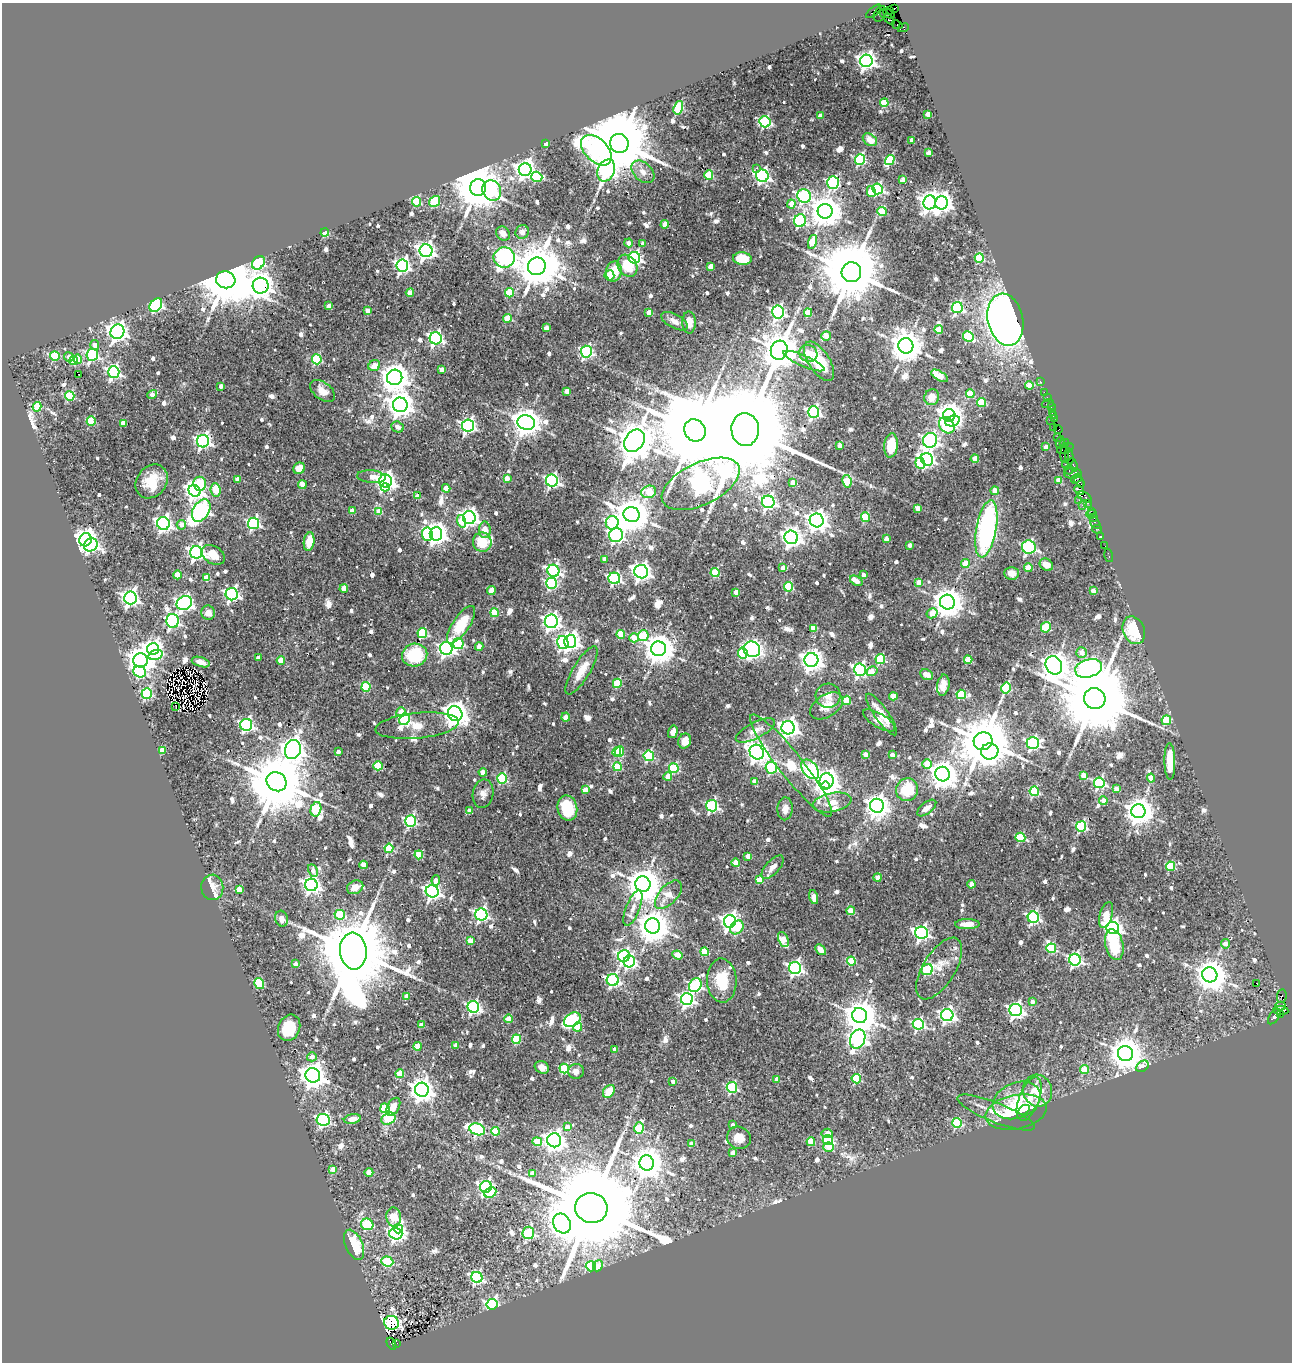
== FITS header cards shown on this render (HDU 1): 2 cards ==
NAXIS1  =                 1290
NAXIS2  =                 1360

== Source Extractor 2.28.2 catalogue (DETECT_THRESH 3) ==
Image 1290 x 1360 px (HDU 1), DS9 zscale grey, 1 PNG px = 1 image px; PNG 1294 x 1364 px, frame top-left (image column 1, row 1360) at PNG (2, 3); each listed source drawn as its Kron ellipse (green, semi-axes under 4 px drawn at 4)
Background 0.49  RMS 0.024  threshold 0.0722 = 3 sigma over >= 5 px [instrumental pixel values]
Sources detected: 914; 1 with non-positive FLUX_AUTO (blend fragments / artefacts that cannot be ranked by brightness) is neither listed nor drawn; of the other 913, the 500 brightest by FLUX_AUTO listed and drawn (413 fainter detections omitted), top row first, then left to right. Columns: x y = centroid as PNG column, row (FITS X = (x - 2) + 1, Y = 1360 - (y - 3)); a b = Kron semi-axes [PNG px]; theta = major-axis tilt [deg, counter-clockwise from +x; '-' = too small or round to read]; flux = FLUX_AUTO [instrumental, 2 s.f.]
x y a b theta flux
894 8 3 3 - 13
890 10 3 2 - 96
874 11 9 3 40 48
880 14 8 5 59 410
889 14 6 4 -26 310
887 17 9 3 -45 390
897 25 5 3 - 35
903 28 6 4 26 40
866 61 6 6 - 820
884 103 4 4 - 61
678 108 7 4 73 150
928 114 4 4 - 19
820 116 4 4 - 17
765 122 6 5 - 230
870 140 8 5 -35 17
912 140 4 4 - 15
546 143 4 4 - 19
619 143 9 9 - 25000
596 150 18 11 -44 720
929 153 4 4 - 22
860 160 5 5 - 220
890 160 5 4 - 110
756 168 2 2 - 19
525 170 6 6 - 1000
606 170 11 8 65 520
643 172 13 9 -44 13
709 175 4 4 - 81
762 176 6 6 - 440
537 177 6 5 - 96
903 180 4 4 - 24
833 182 6 5 - 230
478 188 8 7 - 9700
878 189 5 5 - 250
492 191 11 9 -62 160
871 192 5 4 - 41
804 196 7 6 - 280
434 201 6 5 - 110
416 202 5 4 - 94
930 202 7 6 - 1100
941 203 7 6 - 1200
791 204 4 4 - 30
825 211 7 7 - 3700
882 212 5 4 - 61
800 221 6 6 - 260
665 224 4 4 - 28
522 232 7 6 - 12
325 233 4 4 - 80
503 234 8 6 -45 14
813 242 7 4 73 62
629 243 4 4 - 12
643 244 4 3 - 12
426 251 6 6 - 830
504 257 10 10 - 720
634 258 6 5 - 340
979 258 5 4 - 86
742 259 9 6 -5 48
258 263 7 5 52 190
402 265 6 6 - 550
537 266 9 8 - 7500
627 266 12 9 -58 46
711 266 4 4 - 22
614 271 10 8 80 41
851 272 10 9 - 21000
609 275 5 5 - 44
226 280 10 8 -16 14000
261 286 8 8 - 2000
410 293 4 4 - 26
509 293 5 4 - 62
156 305 7 5 51 340
329 306 4 4 - 18
957 308 5 5 - 250
368 311 4 4 - 14
778 312 6 6 - 440
649 313 4 4 - 17
808 313 4 4 - 52
507 318 4 4 - 37
1005 320 26 17 -78 1200
674 321 15 7 -28 11
689 322 11 7 -89 18
546 328 4 4 - 21
939 330 4 4 - 41
117 332 7 6 - 1100
826 336 5 4 - 23
968 336 5 5 - 130
436 338 6 6 - 460
95 345 5 4 - 11
906 346 8 7 - 3800
779 350 10 8 73 5200
586 352 6 5 - 310
808 354 9 8 - 19
92 355 6 5 - 230
55 356 5 4 - 110
69 357 5 4 - 15
78 359 4 4 - 48
317 359 5 5 - 130
73 361 4 4 - 61
804 361 22 5 -23 11
819 361 22 10 -57 58
374 366 6 5 - 19
442 370 4 4 - 17
114 372 6 5 - 390
78 374 3 2 - 23
940 376 9 4 -32 33
395 377 8 7 - 2400
1040 381 3 2 - 16
1029 385 4 4 - 25
221 386 4 3 - 11
323 391 14 8 -37 18
567 391 4 4 - 24
1044 392 2 2 - 13
970 394 4 4 - 46
152 395 5 4 - 21
70 396 5 4 - 120
932 397 8 7 - 22
1047 397 2 2 - 15
982 403 4 4 - 91
1048 403 6 2 19 21
400 405 7 7 - 2300
37 407 5 4 - 78
1051 407 2 2 - 14
814 412 6 5 - 370
1052 412 3 3 - 22
949 415 6 6 - 1800
1054 416 4 2 - 32
1055 419 3 3 - 26
1050 420 3 2 - 19
91 421 5 4 - 98
952 421 7 5 18 230
123 423 4 4 - 26
526 423 9 7 -13 2800
947 425 9 7 -48 130
468 426 6 6 - 510
397 427 6 5 - 12
1054 427 3 3 - 36
745 429 16 14 -83 70000
1058 429 4 3 - 41
695 430 11 10 - 35000
1057 437 2 2 - 28
930 440 7 7 - 560
203 441 6 6 - 550
634 441 12 9 54 6000
1060 442 6 2 82 19
1064 443 5 3 - 28
891 445 12 6 84 48
840 446 4 4 - 24
1046 447 4 4 - 11
1065 448 9 5 18 72
1065 454 9 4 86 140
1069 456 8 4 -81 59
927 459 6 5 - 400
975 459 4 4 - 25
920 463 6 4 -68 110
1065 464 2 2 - 17
1073 465 7 3 -70 98
299 468 6 5 - 20
1069 470 4 3 - 61
1073 473 9 5 2 100
371 477 14 6 -5 18
507 478 4 4 - 24
1076 478 6 3 36 110
237 479 4 4 - 15
1059 480 4 4 - 20
152 481 18 15 51 47
385 481 6 6 - 980
552 481 6 6 - 420
847 481 6 4 -80 63
793 482 4 4 - 17
1079 482 6 3 -56 77
200 484 7 6 - 100
701 484 42 21 26 1500
302 485 4 4 - 30
385 487 4 4 - 39
446 488 4 4 - 22
216 490 7 5 -84 52
1079 490 5 3 - 210
195 491 6 5 - 780
995 491 4 4 - 24
649 492 7 6 - 71
417 496 4 4 - 17
1084 497 8 4 -30 110
1079 500 2 2 - 28
768 502 6 6 - 490
1088 503 3 2 - 34
1082 505 3 3 - 15
918 508 4 4 - 14
201 510 12 8 58 640
352 511 4 3 - 13
1091 511 2 2 - 30
379 512 4 4 - 38
632 514 8 7 - 5100
1092 514 5 3 - 62
865 517 5 4 - 91
469 518 6 6 - 830
1094 518 3 2 - 24
817 520 7 7 - 1300
461 521 6 4 -73 29
163 523 6 6 - 680
253 523 6 5 - 300
612 523 6 6 - 220
1095 523 6 3 -54 56
181 525 5 4 - 14
986 529 29 10 80 380
1097 529 4 2 - 12
485 530 8 6 -89 16
427 534 7 5 -84 150
436 534 7 6 - 1400
616 535 7 7 - 380
1101 536 3 3 - 36
791 537 7 6 - 1000
886 539 4 4 - 16
85 540 6 6 - 1300
309 542 9 5 80 32
482 542 9 9 - 39
91 545 7 6 - 340
910 545 4 3 - 13
1105 546 3 2 - 13
1029 547 7 6 - 230
196 552 6 6 - 600
213 555 13 8 -31 24
1109 556 7 3 -75 11
604 559 4 4 - 14
965 563 4 4 - 38
1046 565 7 5 -34 16
783 568 4 4 - 11
1028 568 4 4 - 36
553 571 6 5 - 400
641 572 7 6 - 850
715 572 5 4 - 89
1011 573 7 6 - 12
177 575 4 4 - 38
863 575 4 3 - 13
206 578 4 4 - 32
614 578 6 5 - 280
856 581 7 4 -35 23
919 582 4 4 - 28
551 583 5 5 - 220
789 587 5 4 - 110
344 589 4 4 - 38
491 590 4 4 - 38
1093 591 4 4 - 17
736 592 4 4 - 23
232 594 6 6 - 470
130 598 6 6 - 780
947 602 7 7 - 3000
184 603 8 6 26 600
208 613 7 7 - 14
494 613 4 4 - 54
932 613 6 5 - 35
172 621 7 6 - 380
551 621 7 6 - 680
461 625 22 8 56 59
1046 627 5 5 - 89
814 628 4 4 - 37
1134 630 14 10 -67 70
422 633 5 5 - 120
621 634 4 4 - 44
643 636 5 5 - 110
634 638 4 4 - 27
570 641 7 6 - 890
458 643 5 5 - 130
563 643 7 5 -77 260
479 646 4 4 - 28
153 649 6 6 - 710
446 649 6 6 - 670
658 649 7 7 - 3000
752 649 8 8 - 470
743 653 5 4 - 87
1081 653 5 5 - 15
155 655 7 5 19 69
415 655 13 11 14 98
258 658 4 3 - 11
880 659 5 4 - 120
141 660 7 7 - 2000
281 660 4 4 - 42
811 660 7 7 - 1400
968 660 4 4 - 52
201 662 9 5 -16 12
1054 665 9 8 - 2500
1089 668 14 9 15 740
582 670 27 8 59 30
860 670 6 6 - 520
872 671 5 4 - 24
140 672 6 5 - 180
926 675 7 5 -24 15
617 683 5 4 - 69
943 685 10 6 81 16
366 687 5 4 - 110
1006 688 5 4 - 140
147 694 5 5 - 210
961 694 4 4 - 95
828 696 12 12 - 17
893 696 4 4 - 40
1095 699 11 10 - 32000
847 700 4 4 - 69
176 706 3 2 - 36
827 706 18 11 33 24
401 712 5 4 - 35
455 714 7 7 - 2000
882 715 25 7 -55 25
566 717 4 4 - 12
404 719 6 5 - 200
879 720 18 7 -31 14
1166 720 5 4 - 73
246 725 6 6 - 380
417 726 42 12 5 37
788 728 7 6 - 1100
755 731 21 8 27 19
673 732 6 4 75 13
685 741 7 6 - 21
983 741 9 9 - 13000
1033 743 6 5 - 330
162 750 4 4 - 41
293 750 10 8 73 1700
619 751 5 4 - 65
990 751 9 8 - 660
338 752 4 3 - 12
617 752 5 4 - 75
757 752 8 7 - 1300
865 754 4 3 - 17
892 755 4 3 - 16
649 756 5 5 - 180
1170 761 18 5 -89 34
927 764 5 4 - 37
791 765 64 12 -52 91
378 766 4 4 - 88
618 767 4 4 - 84
674 768 5 5 - 140
771 768 6 5 - 190
810 769 11 7 -51 340
483 772 4 4 - 24
943 774 7 7 - 2400
1084 775 4 4 - 30
668 776 4 4 - 29
1151 778 4 4 - 19
502 779 5 5 - 160
826 781 7 7 - 1400
277 782 10 9 - 19000
754 782 4 4 - 15
1099 783 5 5 - 240
825 786 4 4 - 430
1116 789 4 4 - 13
585 790 4 4 - 25
907 790 11 11 - 58
1034 791 5 5 - 110
483 794 14 10 81 12
1103 800 4 4 - 13
832 802 19 9 10 22
712 806 5 5 - 270
877 806 7 7 - 1700
567 808 13 9 -76 67
927 808 11 5 38 13
316 809 7 5 75 120
785 809 11 7 87 12
469 811 4 3 - 14
1138 811 7 7 - 2400
410 821 6 5 - 260
1081 826 5 5 - 200
1020 837 5 4 - 99
389 848 4 4 - 92
419 855 4 4 - 63
748 856 4 4 - 27
736 863 4 4 - 38
363 865 4 4 - 30
1170 866 4 4 - 94
773 867 14 6 48 13
313 871 6 4 -63 15
878 877 4 4 - 21
436 880 5 4 - 19
759 880 4 4 - 37
643 884 8 7 - 4600
971 884 4 4 - 27
311 885 6 6 - 730
212 887 13 11 -89 14
355 887 8 6 25 15
239 889 4 4 - 32
432 891 6 6 - 680
668 895 17 9 47 29
814 897 7 4 -76 30
633 908 19 7 68 14
851 911 4 4 - 38
340 915 5 5 - 76
481 915 6 6 - 420
1106 915 13 6 74 22
1033 917 5 5 - 300
282 919 8 6 -73 12
730 921 6 6 - 930
967 924 12 5 1 19
653 926 7 7 - 3500
737 927 7 6 - 38
1113 928 6 6 - 830
921 933 6 6 - 490
783 939 8 5 -65 26
470 940 4 4 - 33
1225 944 4 4 - 14
1114 945 16 9 -77 74
1051 948 5 4 - 100
820 950 6 4 -47 18
353 951 18 13 -84 34000
705 952 4 4 - 52
678 955 5 4 - 46
624 956 6 5 - 390
1075 960 6 6 - 360
851 961 4 4 - 73
629 962 6 5 - 260
295 964 4 4 - 14
795 968 6 6 - 490
939 968 35 16 58 33
927 970 6 5 - 130
1210 975 7 7 - 3200
613 980 6 6 - 310
722 981 22 15 -87 54
259 983 6 4 -56 82
1256 983 3 2 - 22
695 985 7 6 - 270
407 996 4 4 - 24
1282 996 7 4 82 88
687 999 6 6 - 550
1032 1002 4 4 - 13
1280 1006 5 3 - 360
473 1007 6 5 - 380
1016 1010 6 6 - 600
1281 1010 7 4 -7 620
947 1015 6 6 - 540
1280 1015 3 3 - 63
860 1016 8 7 - 3900
1274 1017 9 4 55 78
509 1019 4 4 - 45
572 1020 9 6 31 210
918 1024 5 5 - 260
421 1025 4 4 - 24
577 1027 4 4 - 56
289 1028 13 10 66 46
516 1039 4 4 - 83
858 1039 10 7 66 690
456 1045 4 4 - 15
417 1046 4 4 - 41
614 1049 4 3 - 11
1125 1054 8 7 - 3600
312 1057 5 4 - 11
1142 1066 7 5 35 32
542 1067 7 6 - 15
564 1069 5 4 - 90
1085 1070 4 4 - 44
576 1071 8 7 - 12
400 1073 4 4 - 45
313 1075 7 7 - 2000
776 1079 4 4 - 18
856 1079 5 4 - 94
673 1082 4 3 - 17
732 1087 5 5 - 190
422 1090 7 7 - 1600
609 1091 7 5 50 40
1037 1091 16 14 -73 45
1029 1099 23 10 69 29
1017 1100 25 17 22 55
393 1107 10 6 61 16
385 1108 5 4 - 94
1024 1110 6 4 32 13
1016 1112 31 17 11 78
996 1113 41 10 -22 40
352 1119 8 5 11 14
389 1119 7 5 28 88
323 1120 7 6 - 330
957 1123 5 5 - 110
732 1125 4 3 - 12
567 1127 4 4 - 16
639 1128 6 4 74 87
477 1129 8 5 -20 270
496 1131 4 4 - 70
827 1133 5 4 - 13
739 1138 12 11 - 20
554 1140 7 7 - 1100
828 1140 5 4 - 190
537 1142 5 4 - 47
811 1142 4 4 - 46
692 1144 4 4 - 20
829 1147 5 4 - 23
733 1153 4 4 - 16
647 1163 7 7 - 3300
333 1169 4 4 - 25
369 1172 4 4 - 24
533 1173 4 4 - 20
486 1187 6 5 - 510
490 1192 6 5 - 62
591 1208 16 15 - 53000
394 1217 10 7 -80 83
562 1223 10 8 -60 1600
367 1224 6 5 - 95
398 1229 5 4 - 250
528 1233 6 6 - 150
396 1234 6 5 - 460
354 1245 16 8 -66 71
387 1261 6 5 - 100
591 1266 5 5 - 68
598 1266 5 5 - 24
477 1277 6 5 - 270
492 1304 5 5 - 370
391 1323 7 7 - 340
397 1343 3 2 - 14
391 1344 6 4 -61 230
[413 fainter detections neither listed nor drawn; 1 non-positive-flux detection neither listed nor drawn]